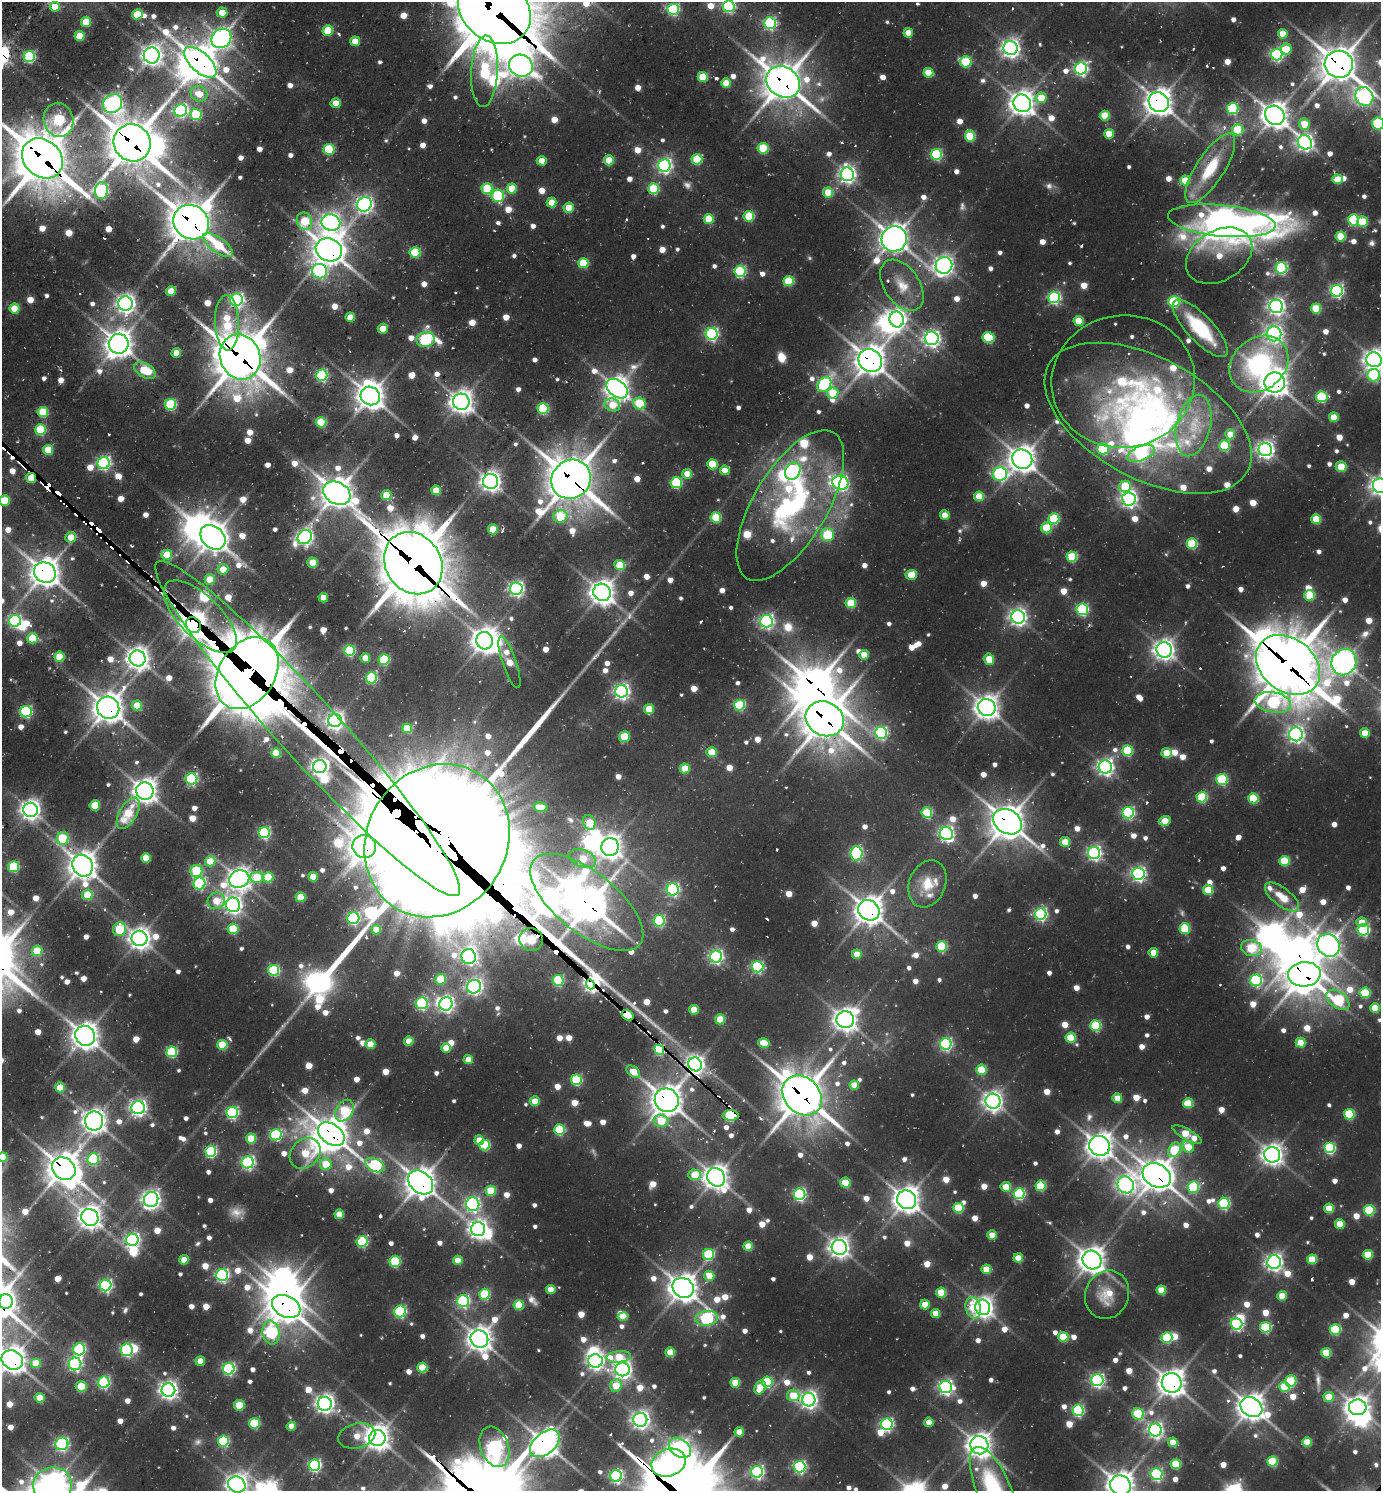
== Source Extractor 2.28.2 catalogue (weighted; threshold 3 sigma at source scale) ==
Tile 11 of 4 x 4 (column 3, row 3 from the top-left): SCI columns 3060-4438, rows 1559-3047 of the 6039 x 6026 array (HDU 1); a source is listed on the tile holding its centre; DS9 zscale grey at full resolution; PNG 1383 x 1493 px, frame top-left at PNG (2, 2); each listed source drawn as its Kron ellipse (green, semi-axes under 4 px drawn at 4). Shown black and unused: <1% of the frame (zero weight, under 2 of 3 exposures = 4% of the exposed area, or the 3 px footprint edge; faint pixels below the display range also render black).
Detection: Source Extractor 2.28.2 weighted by HDU 2 'WHT'; one run over the whole footprint, this tile lists its part. Background 0.117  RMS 0.011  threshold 0.0503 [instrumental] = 3 sigma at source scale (4.5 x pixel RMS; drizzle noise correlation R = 1.50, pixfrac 1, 0.05/0.05 arcsec/px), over >= 5 px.
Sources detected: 1097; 14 too faint to see at this stretch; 40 inside a brighter object's white glare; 20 cosmic-ray / hot-pixel residue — neither listed nor drawn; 27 inside a brighter listed object's ellipse — not listed separately; of the other 996, all 500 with FLUX_AUTO >= 25.8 (the completeness limit of this list) listed and drawn (496 fainter detections not listed), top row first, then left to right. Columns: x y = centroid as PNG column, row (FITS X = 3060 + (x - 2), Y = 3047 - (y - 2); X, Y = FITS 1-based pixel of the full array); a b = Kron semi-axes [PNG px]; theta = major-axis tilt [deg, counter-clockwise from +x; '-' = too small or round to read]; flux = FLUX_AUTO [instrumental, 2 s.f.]
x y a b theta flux
729 6 6 6 - 210
55 7 5 5 - 32
673 9 5 5 - 180
494 10 39 31 -38 9900
222 13 5 5 - 27
137 14 5 5 - 50
86 22 5 5 - 45
770 23 6 6 - 230
328 31 5 5 - 69
908 33 5 5 - 26
1283 34 5 5 - 39
79 36 5 5 - 44
221 38 10 9 - 780
355 41 5 5 - 30
1011 48 7 7 - 700
1286 49 5 5 - 45
1277 54 6 6 - 270
152 55 8 8 - 980
29 57 5 5 - 150
200 62 20 9 -43 2600
966 62 6 5 - 91
1339 64 14 13 - 2700
521 66 12 11 - 1100
1081 69 6 6 - 320
484 71 36 13 87 160
928 73 5 5 - 45
703 77 5 5 - 53
783 82 18 15 -34 2900
726 83 5 5 - 35
199 94 8 7 - 27
1364 96 9 8 - 530
1041 98 6 5 - 36
1159 102 10 9 - 1500
336 103 5 5 - 28
1022 103 9 8 - 1300
113 104 10 9 - 600
1233 108 6 5 - 140
181 111 6 6 - 270
196 115 6 5 - 110
1275 115 10 9 - 1400
1105 116 5 5 - 57
58 120 17 14 -77 150
1378 123 6 6 - 130
1304 124 6 5 - 48
1238 130 5 5 - 69
1109 134 5 5 - 44
970 136 6 5 - 73
1305 142 7 6 - 540
132 143 19 18 - 3900
763 148 5 5 - 86
329 149 5 5 - 89
937 154 5 5 - 140
42 158 22 18 -42 5000
697 159 5 5 - 86
609 160 5 5 - 46
542 161 5 4 - 29
664 166 6 6 - 390
1210 168 40 14 57 67
847 174 7 6 - 570
1337 179 5 5 - 38
1185 180 5 5 - 43
487 188 5 5 - 74
512 188 5 5 - 43
653 189 5 5 - 92
101 190 8 6 82 250
828 192 5 5 - 43
498 196 6 6 - 120
551 203 5 5 - 30
364 204 8 7 - 530
569 208 5 5 - 40
749 216 5 5 - 68
709 219 5 5 - 54
1353 220 5 5 - 120
304 221 9 7 -61 64
1222 221 54 15 -6 1500
191 222 18 16 -36 3800
1362 222 5 5 - 67
331 223 9 8 - 680
1341 236 5 5 - 57
894 239 13 12 - 2100
218 245 17 7 -36 63
329 250 13 11 -20 2200
415 252 5 5 - 84
1219 256 36 25 31 36
583 263 5 5 - 68
944 265 8 8 - 810
1282 268 6 5 - 190
319 271 8 7 - 240
740 271 5 5 - 180
788 281 5 5 - 71
902 285 28 17 -56 35
171 291 5 5 - 33
1337 291 6 6 - 300
1054 297 6 6 - 250
236 300 6 6 - 350
1174 301 5 5 - 120
126 304 7 7 - 760
1276 306 7 6 - 570
14 308 5 5 - 44
1316 308 5 5 - 61
350 317 5 4 - 28
897 320 8 7 - 640
1079 321 5 5 - 48
227 323 27 12 -88 72
1200 328 37 13 -47 84
383 329 5 5 - 31
712 334 6 6 - 280
1274 334 7 7 - 570
932 338 7 7 - 530
989 338 6 5 - 89
425 340 9 7 7 190
119 344 10 10 - 1600
176 353 5 5 - 30
240 357 23 20 -67 4400
870 360 12 11 - 2000
1374 360 8 7 - 950
1259 364 32 26 39 190
145 370 12 7 -30 55
322 375 6 5 - 180
1374 375 6 6 - 160
1123 381 72 66 9 250
1275 383 10 10 - 1600
824 384 8 6 51 210
617 389 12 8 -38 1300
833 393 6 5 - 44
370 396 10 9 - 1700
1322 397 6 5 - 120
461 402 8 8 - 1200
639 403 6 5 - 78
171 405 5 5 - 120
612 405 8 6 -18 39
543 409 5 5 - 110
43 412 5 5 - 70
1334 417 5 5 - 36
1148 418 113 60 -28 570
321 422 5 5 - 75
1194 426 31 17 77 52
40 430 5 5 - 110
1230 434 5 5 - 27
1224 446 5 5 - 88
1103 449 6 5 - 110
1265 449 7 6 - 590
48 450 5 5 - 55
1141 453 14 7 23 210
1022 459 10 9 - 1500
104 463 6 6 - 300
712 464 5 5 - 58
1341 467 5 5 - 42
725 470 5 4 - 26
793 471 9 7 62 360
687 474 5 5 - 28
1000 474 7 6 - 210
31 478 5 4 - 44
571 479 20 19 - 4200
491 481 7 7 - 880
676 483 5 5 - 120
840 483 8 7 - 380
1125 486 6 6 - 65
1380 486 8 7 - 850
436 490 5 5 - 38
337 493 14 11 -29 2100
386 495 5 5 - 39
979 496 5 4 - 41
1129 499 7 6 - 550
5 500 5 5 - 48
790 505 85 36 59 310
945 515 5 4 - 29
560 516 7 6 - 61
716 518 5 5 - 74
1054 519 5 5 - 93
1316 519 5 5 - 53
1046 528 5 5 - 64
493 529 5 5 - 53
827 535 6 6 - 61
71 537 5 5 - 27
213 537 14 10 -44 1900
305 537 7 6 - 480
1192 544 5 5 - 100
167 555 5 5 - 41
1072 557 5 5 - 85
313 563 5 5 - 32
413 563 32 27 -56 7600
619 565 5 5 - 45
223 569 5 5 - 28
45 573 11 10 - 2000
911 575 5 5 - 39
210 579 5 5 - 40
516 589 6 6 - 410
602 592 9 8 - 1300
1310 595 5 5 - 69
323 598 5 4 - 29
851 603 5 5 - 66
1082 609 5 5 - 200
200 617 47 20 -45 600
1018 617 7 6 - 620
15 621 6 5 - 220
766 621 6 6 - 370
193 625 8 7 - 1800
32 638 5 5 - 54
484 641 9 8 - 1300
1164 650 8 7 - 930
349 651 5 5 - 120
864 655 5 4 - 28
60 657 5 5 - 52
138 658 8 8 - 1100
365 658 5 5 - 27
989 659 6 5 - 41
384 660 5 5 - 110
509 662 27 7 -71 37
1344 662 13 12 - 1000
1288 665 35 26 -38 5500
247 673 39 28 57 8200
371 678 6 5 - 120
622 691 6 6 - 490
1273 702 18 10 -9 150
137 705 5 5 - 34
739 705 5 5 - 120
987 707 9 8 - 1300
108 708 11 10 - 2000
649 709 5 5 - 39
26 712 6 5 - 170
825 719 20 17 -28 3300
335 721 7 6 - 610
407 728 5 5 - 43
308 729 224 30 -48 20000
881 733 6 6 - 220
1365 733 5 5 - 26
1296 734 7 7 - 520
624 736 5 5 - 54
1127 751 5 5 - 93
712 752 5 5 - 47
276 753 5 5 - 46
1167 753 5 5 - 45
320 767 7 6 - 590
1105 767 6 6 - 570
685 768 5 5 - 45
191 779 6 5 - 210
1222 779 6 5 - 110
145 791 9 8 - 1300
1202 797 5 5 - 100
1253 798 5 5 - 83
95 805 5 5 - 53
541 807 7 4 -10 33
30 810 7 7 - 830
128 813 17 8 60 48
927 813 5 5 - 89
1128 813 6 6 - 220
1165 821 6 5 - 29
589 822 8 6 -69 39
1007 822 15 11 -31 2200
264 833 5 5 - 190
946 834 7 6 - 390
63 838 6 6 - 79
437 841 79 70 58 68000
1065 842 5 5 - 38
364 846 12 11 - 1700
610 847 9 8 - 1100
1094 853 6 6 - 370
856 854 7 6 - 210
146 858 5 5 - 43
583 858 14 8 -22 42
210 861 5 5 - 40
1284 861 5 5 - 72
83 866 11 10 - 1800
13 867 5 5 - 110
196 871 6 6 - 92
1138 874 6 6 - 400
257 877 6 6 - 53
268 877 5 5 - 69
313 877 5 5 - 30
239 879 10 8 20 1000
199 883 6 6 - 180
927 884 24 18 68 33
673 889 6 6 - 230
1208 890 5 5 - 48
87 895 5 5 - 53
300 897 5 5 - 45
1282 897 20 9 -38 28
216 901 9 8 - 36
587 902 68 30 -39 3400
233 905 7 7 - 620
869 910 11 9 -38 1700
1041 914 6 5 - 270
353 918 6 6 - 200
659 921 5 5 - 160
1362 922 5 5 - 28
120 929 7 6 - 80
233 929 5 5 - 74
1185 929 5 5 - 84
376 930 5 4 - 32
1363 930 6 5 - 190
139 938 8 7 - 1000
531 939 12 11 - 210
1328 945 12 10 -44 1000
942 946 5 5 - 84
1251 948 10 8 -11 80
37 951 5 5 - 55
1153 953 5 5 - 31
857 954 5 4 - 31
469 957 7 7 - 400
716 957 6 6 - 340
757 967 6 6 - 180
274 970 5 5 - 130
1304 974 16 12 4 2400
441 979 5 5 - 60
558 980 5 5 - 130
1256 980 6 6 - 220
590 984 5 4 - 720
474 987 7 6 - 500
1365 993 5 5 - 78
1338 1000 13 8 -37 120
422 1003 6 6 - 190
446 1004 7 6 - 460
1375 1008 5 5 - 45
694 1010 5 5 - 32
628 1015 6 4 -34 1200
720 1019 5 5 - 46
845 1020 8 8 - 1200
1095 1025 5 5 - 100
85 1036 10 9 - 1500
1071 1038 5 5 - 60
409 1041 5 4 - 26
764 1043 6 5 - 50
1300 1043 5 5 - 35
370 1044 5 4 - 34
946 1044 6 5 - 250
222 1045 5 5 - 65
446 1048 5 5 - 33
659 1050 5 4 - 140
172 1052 5 5 - 120
468 1060 5 4 - 27
695 1064 7 6 - 620
981 1070 5 5 - 58
633 1072 8 5 -39 31
576 1080 5 5 - 120
854 1085 5 4 - 29
60 1087 5 5 - 36
802 1095 22 18 -47 3400
1117 1098 5 4 - 30
667 1100 12 11 - 1900
535 1101 5 5 - 34
993 1101 7 7 - 790
1188 1103 5 5 - 58
138 1108 6 6 - 530
344 1111 11 8 60 89
232 1112 6 5 - 220
1349 1114 5 5 - 95
731 1115 8 5 -1 140
94 1121 9 9 - 1200
661 1121 7 6 - 50
559 1130 5 5 - 99
331 1134 15 10 -35 2300
1187 1134 16 5 -29 56
276 1135 6 5 - 170
251 1138 5 5 - 49
479 1140 5 5 - 27
485 1145 5 5 - 97
1100 1146 11 9 -28 1300
1188 1147 6 5 - 35
1329 1148 5 5 - 160
1174 1150 8 6 60 83
211 1152 5 5 - 160
305 1153 17 14 45 58
1272 1155 8 8 - 930
3 1157 5 5 - 37
93 1159 6 5 - 120
248 1162 6 6 - 300
326 1164 6 6 - 41
375 1165 10 6 -26 190
64 1169 12 10 -42 2500
695 1175 6 5 - 47
1157 1175 15 11 -29 2200
716 1177 9 8 - 1200
421 1182 14 10 -40 1900
845 1183 5 5 - 46
1126 1185 9 8 - 650
1040 1186 5 5 - 95
1006 1187 5 5 - 33
1193 1187 5 5 - 120
491 1191 5 5 - 62
800 1194 6 5 - 250
1019 1194 5 5 - 160
151 1200 7 7 - 670
907 1200 10 9 - 1400
1224 1203 5 5 - 170
473 1204 7 6 - 360
958 1208 5 5 - 77
1329 1208 5 5 - 42
1369 1210 5 5 - 100
339 1214 5 4 - 31
90 1217 9 8 - 1100
1340 1224 5 5 - 36
478 1229 7 7 - 750
992 1235 5 4 - 28
132 1240 6 6 - 370
362 1241 5 5 - 140
748 1246 5 4 - 33
839 1247 8 7 - 920
709 1254 6 5 - 110
1368 1255 5 5 - 57
1018 1258 5 4 - 34
1312 1259 5 5 - 48
184 1260 5 4 - 29
458 1260 5 4 - 34
1092 1260 10 9 - 1500
395 1261 5 5 - 91
1274 1262 7 6 - 600
986 1269 5 5 - 38
222 1275 6 6 - 280
709 1276 5 5 - 33
106 1285 6 5 - 280
683 1288 11 9 -32 1700
551 1289 5 4 - 28
1161 1290 5 4 - 38
941 1293 5 5 - 58
484 1294 5 5 - 100
1107 1295 25 21 67 43
1282 1296 5 5 - 34
6 1301 7 7 - 480
463 1301 6 6 - 230
925 1304 5 5 - 29
519 1305 5 5 - 50
286 1306 15 10 -26 2300
983 1307 8 7 - 930
973 1308 11 7 -79 28
400 1312 6 6 - 180
936 1313 5 4 - 30
623 1316 5 4 - 26
706 1318 11 7 8 220
1237 1324 6 5 - 240
1265 1327 5 5 - 110
1335 1329 5 5 - 110
271 1333 12 8 -79 170
1063 1337 5 5 - 52
1167 1337 5 5 - 110
479 1339 9 8 - 1200
79 1349 6 6 - 200
127 1350 6 6 - 180
670 1352 5 5 - 47
1326 1353 5 5 - 57
619 1357 12 5 6 50
12 1360 11 9 -29 1600
200 1361 5 4 - 28
595 1361 7 6 - 540
36 1363 5 5 - 47
75 1364 6 6 - 310
422 1368 5 5 - 56
229 1369 6 5 - 240
623 1369 7 7 - 690
1097 1380 6 6 - 350
1291 1381 5 5 - 93
104 1382 6 5 - 170
767 1382 5 5 - 110
735 1383 5 5 - 47
1172 1383 10 9 - 1500
616 1385 6 5 - 34
81 1387 5 5 - 55
760 1387 7 5 64 47
946 1387 6 6 - 440
1284 1387 5 5 - 64
168 1390 7 7 - 670
793 1395 6 5 - 46
1329 1397 5 5 - 40
39 1398 5 5 - 36
809 1400 7 6 - 620
325 1404 7 7 - 730
239 1405 5 5 - 54
1251 1407 11 9 -30 1500
1358 1407 9 8 - 1100
1078 1410 5 5 - 180
1138 1414 6 5 - 98
640 1420 7 7 - 680
929 1422 4 4 - 29
254 1423 5 5 - 75
887 1424 6 6 - 280
291 1426 5 4 - 28
1155 1430 6 6 - 470
739 1432 5 4 - 27
357 1436 19 12 14 26
377 1438 8 8 - 1200
223 1441 5 5 - 130
1173 1442 5 4 - 30
1307 1442 5 5 - 48
545 1443 17 10 40 1600
62 1444 6 6 - 230
979 1445 9 9 - 1200
495 1447 21 14 -71 420
680 1448 12 8 -38 640
1272 1461 5 5 - 84
669 1463 18 13 21 310
1176 1464 5 5 - 64
314 1465 6 5 - 240
799 1467 6 6 - 280
757 1472 6 6 - 300
1156 1474 6 6 - 220
616 1476 6 6 - 280
53 1485 19 17 6 1500
237 1485 9 8 - 980
1120 1485 10 10 - 1500
994 1489 45 17 -66 130
Overlapping masked pixels (flux is a lower limit): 51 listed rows (the first 20) at x y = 494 10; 200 62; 1339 64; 783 82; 1159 102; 132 143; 42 158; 364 204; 191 222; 329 250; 240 357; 870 360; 1275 383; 1148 418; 31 478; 571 479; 413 563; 45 573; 200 617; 193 625
Isophote crosses this tile's border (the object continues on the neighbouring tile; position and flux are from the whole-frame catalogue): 15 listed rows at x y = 729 6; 494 10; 1364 96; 1378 123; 42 158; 1374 360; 1374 375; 1380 486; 5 500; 3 1157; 12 1360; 53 1485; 237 1485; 1120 1485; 994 1489